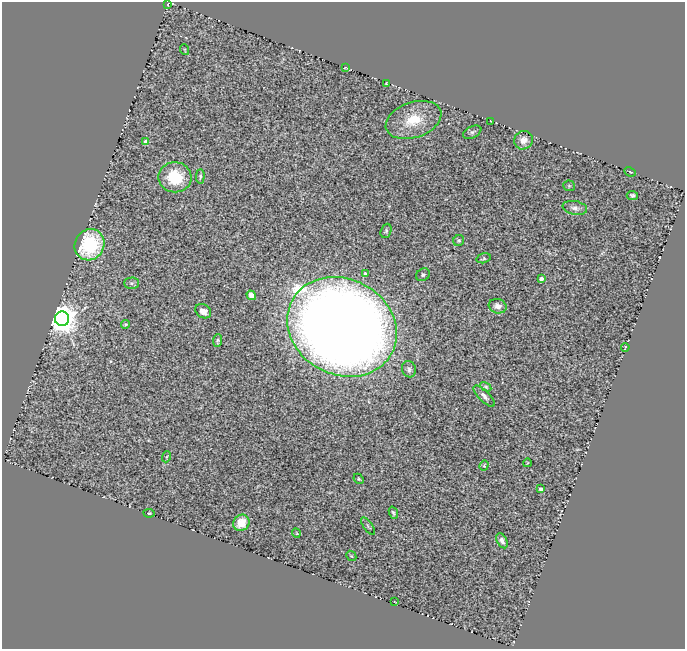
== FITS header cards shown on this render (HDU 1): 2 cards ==
NAXIS1  =                  683
NAXIS2  =                  647

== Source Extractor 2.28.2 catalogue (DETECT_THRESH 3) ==
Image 683 x 647 px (HDU 1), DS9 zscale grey, 1 PNG px = 1 image px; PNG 687 x 651 px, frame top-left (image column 1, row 647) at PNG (2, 2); each listed source drawn as its Kron ellipse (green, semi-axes under 4 px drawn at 4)
Background 3.51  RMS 0.086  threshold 0.259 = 3 sigma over >= 5 px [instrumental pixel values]
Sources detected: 47; all 47 listed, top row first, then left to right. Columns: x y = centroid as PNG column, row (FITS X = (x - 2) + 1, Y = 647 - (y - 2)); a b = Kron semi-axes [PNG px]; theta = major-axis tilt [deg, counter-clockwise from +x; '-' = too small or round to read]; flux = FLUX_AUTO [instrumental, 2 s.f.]
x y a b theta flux
168 4 3 2 - 4.5
185 50 5 3 - 4.9
345 68 3 2 - 4.3
386 83 3 2 - 3.9
414 120 29 17 19 190
491 121 3 2 - 2.6
472 132 10 5 25 16
523 140 10 9 - 44
146 142 4 4 - 56
630 172 6 4 -25 7.6
200 176 7 4 89 11
175 177 16 15 - 220
569 186 6 5 - 8.6
632 195 5 4 - 13
575 208 12 7 -11 28
386 231 7 5 68 12
459 240 6 5 - 11
90 245 16 14 55 480
483 258 7 5 13 9.2
365 273 3 3 - 7.3
423 275 7 6 - 13
541 279 4 3 - 27
131 283 7 5 0 13
251 295 5 4 - 48
498 306 9 7 -17 34
203 311 8 6 -33 38
62 319 7 7 - 12000
126 324 5 4 - 9.1
342 327 57 48 -28 13000
218 340 6 4 86 13
625 347 4 2 - 4.2
409 369 8 6 -72 19
486 387 6 4 -30 9.5
484 396 14 5 -45 27
166 457 5 3 - 6.1
527 463 4 3 - 3.5
484 465 5 4 - 6.3
359 479 6 4 -48 7.2
541 489 4 3 - 17
149 513 6 4 -6 8.9
393 513 6 4 -70 11
241 523 8 7 - 120
368 526 10 3 -54 8.7
296 533 5 3 - 4.2
502 541 8 5 -62 25
351 556 6 4 -43 6.7
395 602 3 2 - 3.5